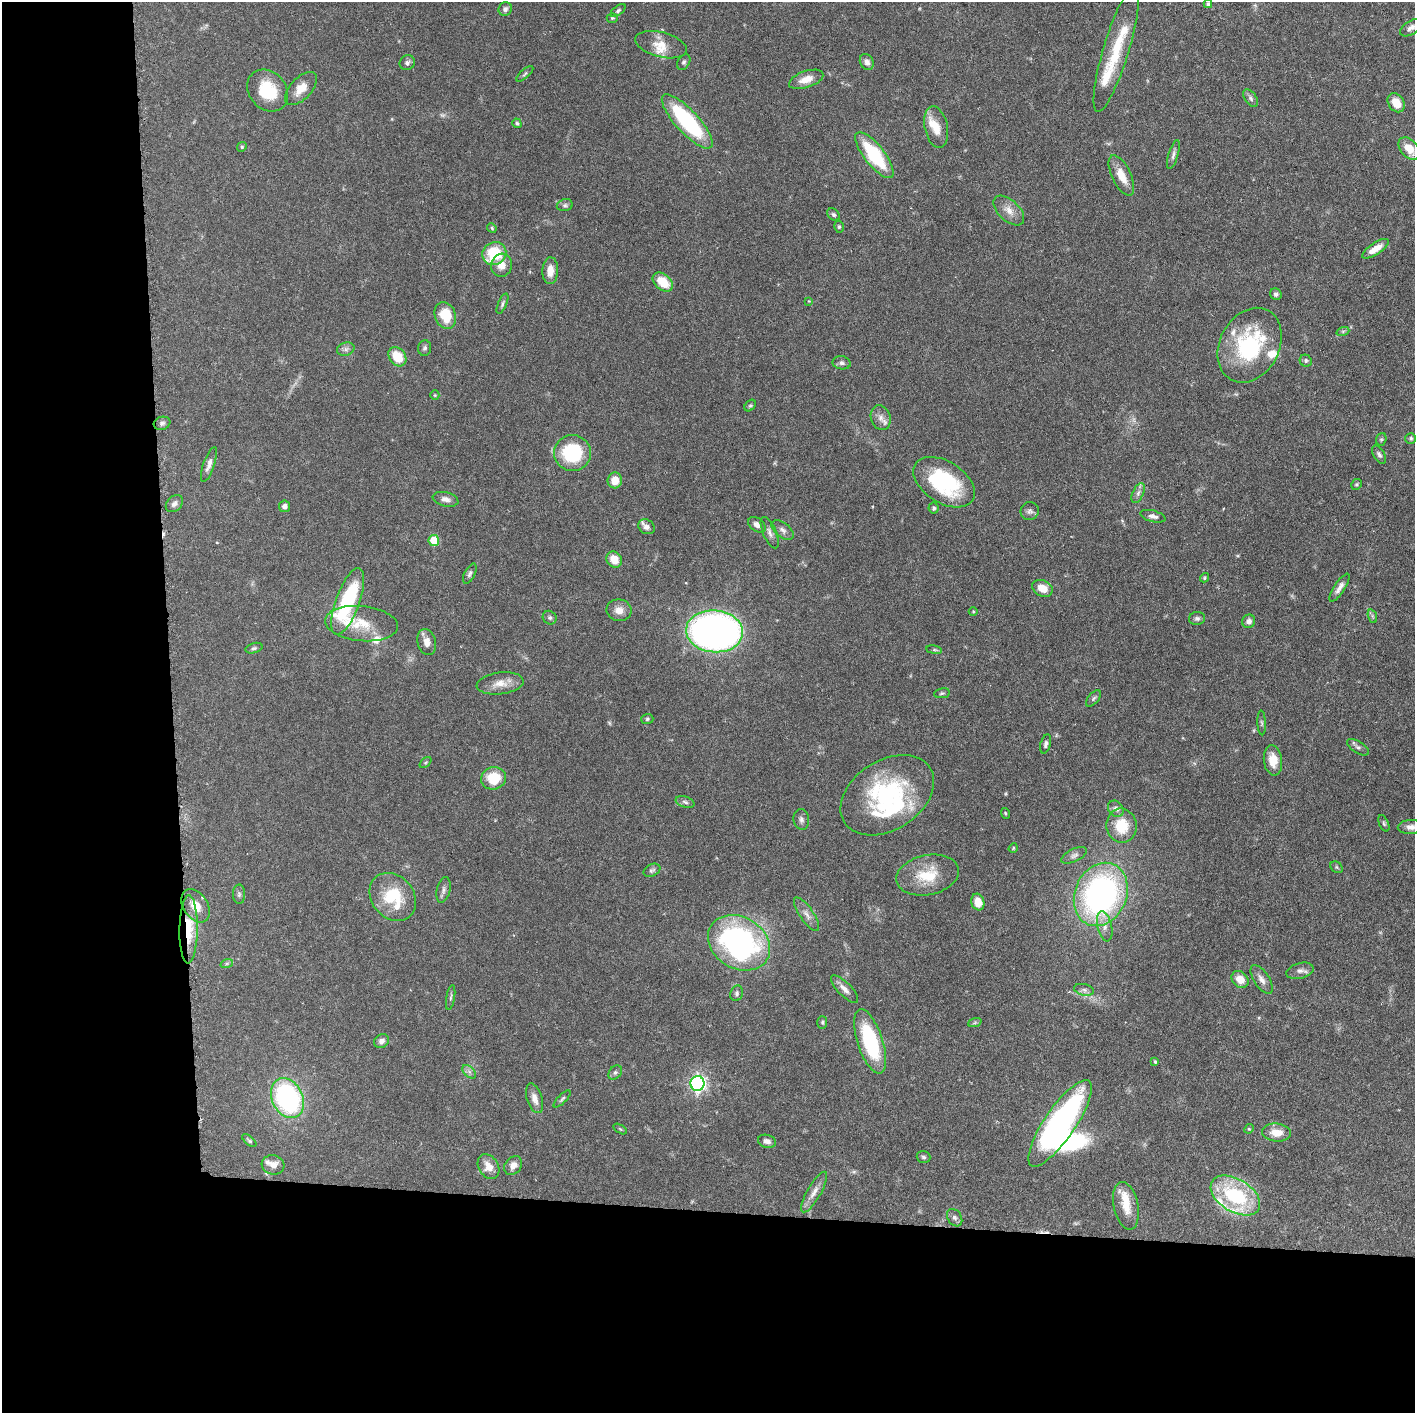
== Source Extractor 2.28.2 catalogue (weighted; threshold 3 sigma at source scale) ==
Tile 7 of 3 x 3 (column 1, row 3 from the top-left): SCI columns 19-1431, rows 4-1414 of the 4276 x 4236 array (HDU 1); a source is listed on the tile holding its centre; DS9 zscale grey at full resolution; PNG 1417 x 1415 px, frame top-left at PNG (2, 2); each listed source drawn as its Kron ellipse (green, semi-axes under 4 px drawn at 4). Shown black and unused: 24% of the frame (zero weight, under 3 of 6 exposures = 1% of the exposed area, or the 3 px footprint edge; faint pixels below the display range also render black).
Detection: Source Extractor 2.28.2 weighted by HDU 2 'WHT'; one run over the whole footprint, this tile lists its part. Background 0.0621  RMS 0.0029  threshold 0.012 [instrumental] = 3 sigma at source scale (4.09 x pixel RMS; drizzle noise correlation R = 1.36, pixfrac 0.8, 0.05/0.05 arcsec/px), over >= 5 px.
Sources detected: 169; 2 too faint to see at this stretch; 1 inside a brighter object's white glare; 2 cosmic-ray / hot-pixel residue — neither listed nor drawn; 12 inside a brighter listed object's ellipse — not listed separately; the other 152 listed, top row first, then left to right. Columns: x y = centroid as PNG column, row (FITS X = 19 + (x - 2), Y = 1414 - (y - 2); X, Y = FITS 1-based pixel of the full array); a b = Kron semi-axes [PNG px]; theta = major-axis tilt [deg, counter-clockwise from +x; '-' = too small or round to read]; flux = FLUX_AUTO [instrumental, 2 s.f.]
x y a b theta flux
1208 4 4 4 - 0.46
505 9 7 6 - 0.87
618 11 8 4 38 0.54
612 18 5 4 - 0.35
1411 28 12 7 32 1.4
661 45 26 12 -15 4.1
1116 49 65 13 73 12
684 62 8 6 61 0.63
867 62 8 6 -61 1.2
407 63 8 7 - 0.89
525 74 10 4 42 0.53
806 79 18 8 18 3.1
301 89 20 10 47 3.9
268 90 23 18 -48 10
1251 98 10 5 -54 0.86
1396 103 10 7 -57 4
687 121 35 11 -47 28
517 123 5 4 - 0.4
936 127 21 11 -78 4.1
242 147 5 4 - 0.36
1409 148 13 8 -49 4.4
874 155 28 10 -52 19
1173 155 15 5 73 0.97
1121 176 22 9 -64 4.3
565 205 8 6 14 0.71
1009 210 19 10 -43 2.8
833 214 7 5 -43 0.59
839 227 6 5 - 0.45
492 228 5 4 - 0.35
1375 249 15 5 33 3
494 254 12 11 - 12
502 265 11 10 - 2.6
550 271 13 8 88 3
663 282 11 7 -42 6.1
1276 294 6 5 - 0.72
809 301 4 4 - 0.24
502 304 11 4 66 0.62
445 316 13 10 -71 6.9
1343 331 6 4 18 0.49
1250 345 39 29 61 26
425 348 8 6 86 0.71
346 349 9 6 15 1
397 357 10 8 -52 6.2
1306 361 6 5 - 0.55
842 363 9 6 -10 0.92
435 395 5 4 - 0.3
750 405 6 4 47 0.42
881 418 13 9 -72 1.9
162 423 8 6 19 0.81
1411 438 5 5 - 0.55
1381 439 6 5 - 0.45
572 453 18 18 - 18
1379 455 10 5 -58 0.79
209 465 18 5 71 1.5
615 480 8 7 - 3.4
944 482 34 20 -32 27
1357 484 6 5 - 0.41
1138 493 10 5 66 0.98
445 499 13 7 -14 1.5
174 504 10 7 45 1.1
284 506 5 5 - 1.3
934 508 5 5 - 0.52
1030 511 9 9 - 1
1153 516 13 5 -15 1.2
757 525 10 6 -36 1.5
646 527 8 7 - 1.3
783 530 13 7 -38 1.3
770 533 17 6 -67 1.4
434 541 5 5 - 7.8
614 560 8 7 - 4.1
470 574 11 5 63 0.72
1204 578 5 4 - 0.35
1042 588 11 8 -26 3.5
1339 588 16 5 57 1.5
348 601 35 12 70 32
619 610 12 10 -8 2.5
973 611 4 3 - 0.24
1372 616 7 4 -71 0.55
550 618 7 6 - 0.65
1197 618 8 6 9 0.73
1249 621 7 6 - 1.3
361 624 36 17 -6 8.6
714 631 28 21 -4 130
427 642 13 9 -75 2.1
254 648 9 5 15 0.62
934 650 8 4 -8 0.44
500 683 23 11 7 3.4
942 693 8 5 10 0.48
1093 698 10 5 49 0.6
647 719 6 5 - 0.44
1262 723 12 4 -87 0.55
1046 744 10 5 74 0.75
1358 747 12 5 -33 0.81
1273 760 15 9 -83 4.2
425 763 7 4 44 0.37
494 778 12 11 - 7.9
887 795 51 34 33 36
685 802 10 5 -18 0.78
1116 809 9 7 -49 1.3
1005 813 5 4 - 0.34
801 819 10 8 -80 1
1384 823 9 4 -66 0.51
1122 826 17 15 -80 7.6
1411 827 13 7 2 1.6
1013 848 5 4 - 0.27
1074 855 14 6 27 1
1336 867 7 5 -37 0.44
652 870 9 6 26 0.7
928 875 32 20 12 9.3
443 890 13 6 77 1.1
239 894 9 6 89 0.74
1101 894 32 26 66 76
393 897 26 21 -49 12
978 902 8 6 -74 3.8
196 906 18 12 -57 4.1
806 914 20 7 -56 1.9
1105 926 15 7 -77 2
189 929 34 9 89 8.6
739 943 33 25 -31 72
227 963 6 4 19 0.43
1300 971 14 8 15 1.4
1240 979 9 7 -41 3.4
1262 979 16 7 -57 1.8
845 989 18 6 -45 1.8
1084 990 10 5 -14 0.95
737 993 8 6 72 0.7
451 997 13 3 81 0.51
822 1022 6 5 - 0.44
975 1022 7 4 20 0.48
381 1041 8 6 32 1.2
870 1041 34 12 -72 23
1155 1062 3 3 - 0.36
469 1072 8 5 -45 0.83
615 1072 8 5 48 0.69
697 1083 7 7 - 88
287 1098 21 15 -64 47
535 1098 15 7 -72 2.1
562 1099 11 4 45 0.53
1060 1123 51 15 56 88
620 1129 7 3 -31 0.31
1249 1129 5 4 - 0.3
1276 1133 14 9 -5 3.8
249 1141 8 4 -39 0.46
767 1141 9 6 -16 1.2
924 1157 7 6 - 0.6
273 1165 11 9 -15 2
513 1166 10 8 52 1.8
488 1167 13 9 -58 3.1
814 1192 23 7 60 2.4
1235 1195 27 16 -32 22
1126 1206 24 12 -78 5
955 1218 9 7 -56 0.87
Overlapping masked pixels (flux is a lower limit): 1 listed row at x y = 189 929
Isophote crosses this tile's border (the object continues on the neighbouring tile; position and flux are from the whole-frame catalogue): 1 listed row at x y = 1411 827